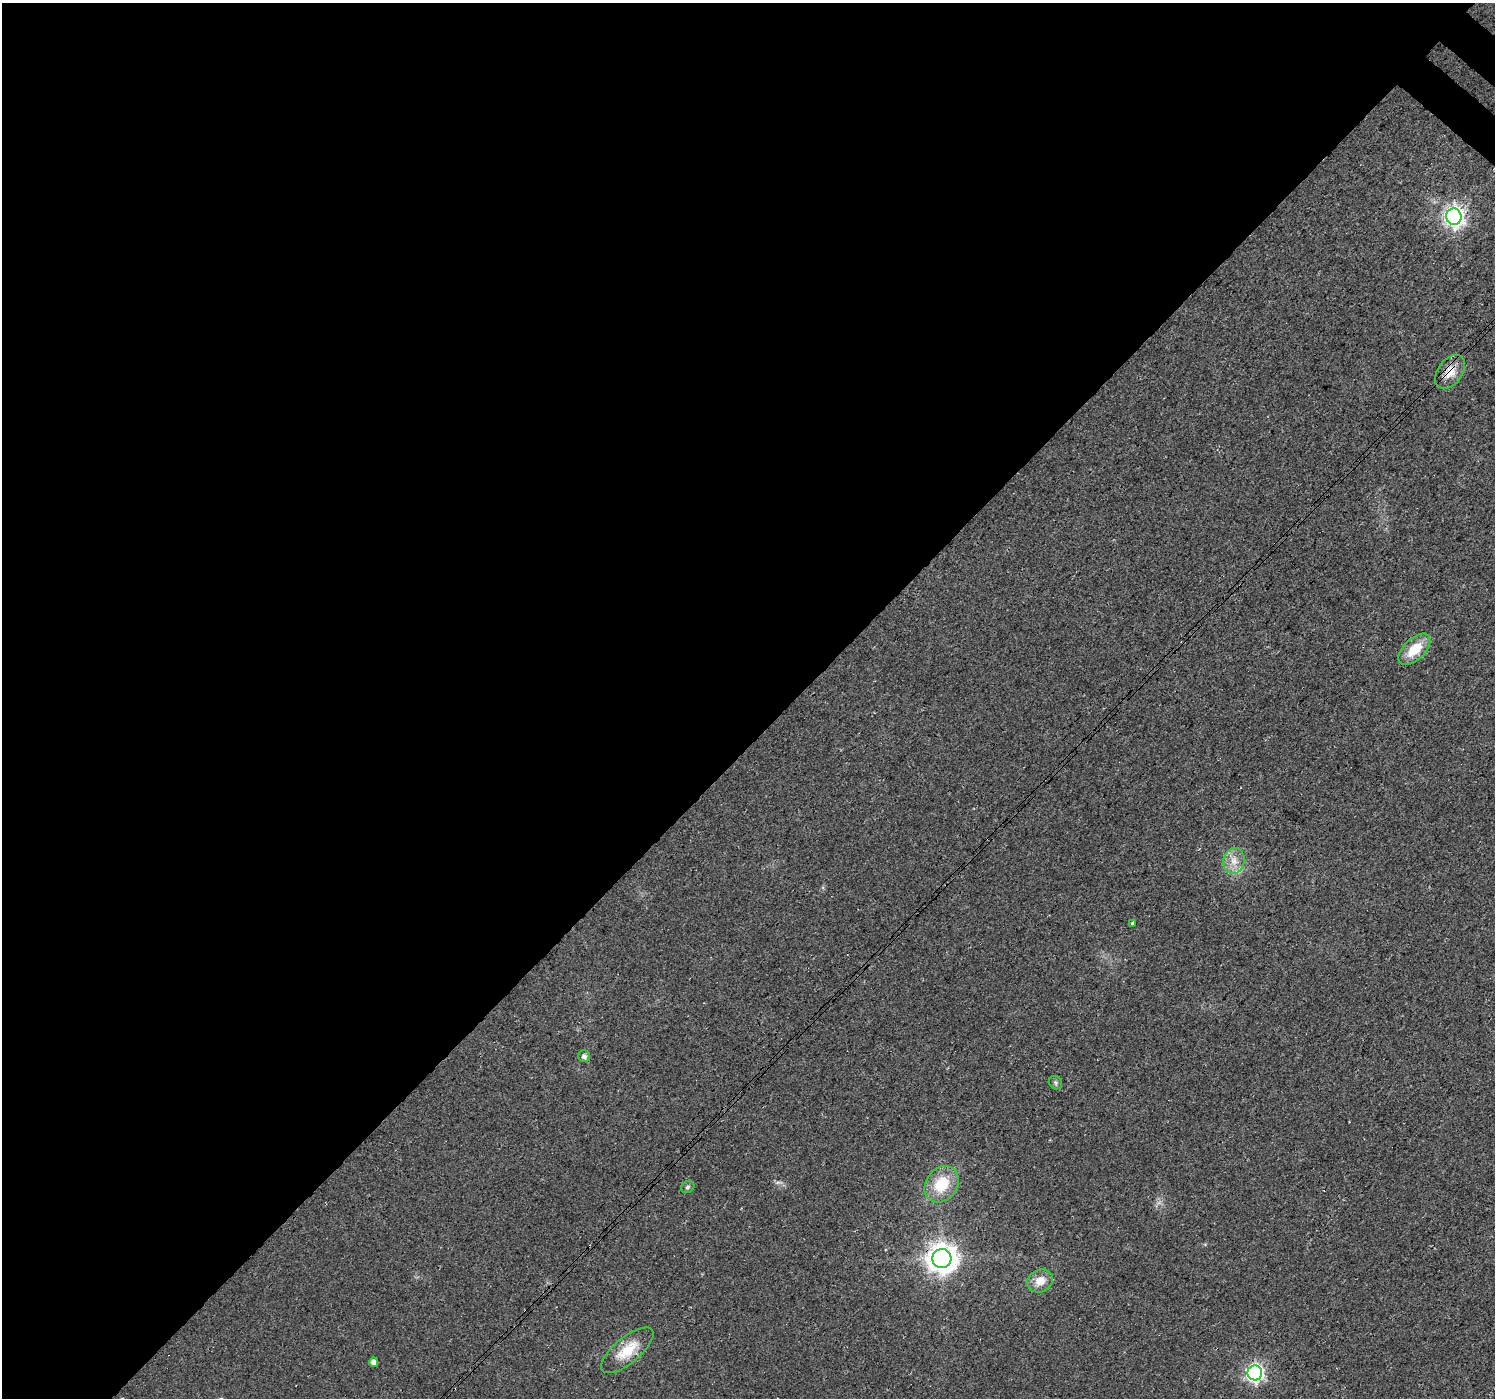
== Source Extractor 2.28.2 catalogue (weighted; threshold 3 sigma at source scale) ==
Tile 5 of 4 x 4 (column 1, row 2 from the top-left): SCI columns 41-1533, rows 3002-4397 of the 6058 x 6067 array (HDU 1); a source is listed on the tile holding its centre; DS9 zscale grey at full resolution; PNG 1497 x 1400 px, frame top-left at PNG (2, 3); each listed source drawn as its Kron ellipse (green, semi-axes under 4 px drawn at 4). Shown black and unused: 53% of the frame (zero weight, under 3 of 4 exposures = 5% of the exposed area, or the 3 px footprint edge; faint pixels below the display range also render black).
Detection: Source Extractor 2.28.2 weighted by HDU 2 'WHT'; one run over the whole footprint, this tile lists its part. Background 0.0252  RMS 0.0069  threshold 0.0311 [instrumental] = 3 sigma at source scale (4.5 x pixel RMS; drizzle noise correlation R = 1.50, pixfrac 1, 0.0396/0.0396 arcsec/px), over >= 5 px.
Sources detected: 14; all 14 listed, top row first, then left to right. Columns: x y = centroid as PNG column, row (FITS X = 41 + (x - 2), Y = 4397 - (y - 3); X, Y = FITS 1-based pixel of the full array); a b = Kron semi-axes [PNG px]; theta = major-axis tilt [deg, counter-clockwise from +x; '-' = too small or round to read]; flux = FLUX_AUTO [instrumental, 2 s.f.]
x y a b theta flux
1454 217 8 7 - 310
1450 372 19 12 54 10
1414 649 20 10 44 17
1234 861 13 10 76 7.7
1132 923 3 3 - 2.7
584 1056 5 5 - 2.2
1056 1083 7 6 - 1.6
942 1184 20 15 53 23
688 1187 7 6 - 1.5
942 1259 9 9 - 920
1040 1281 13 11 27 8.5
627 1350 32 13 40 18
374 1362 4 4 - 4.1
1255 1373 7 7 - 210
Overlapping masked pixels (flux is a lower limit): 2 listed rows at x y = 1450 372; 942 1259